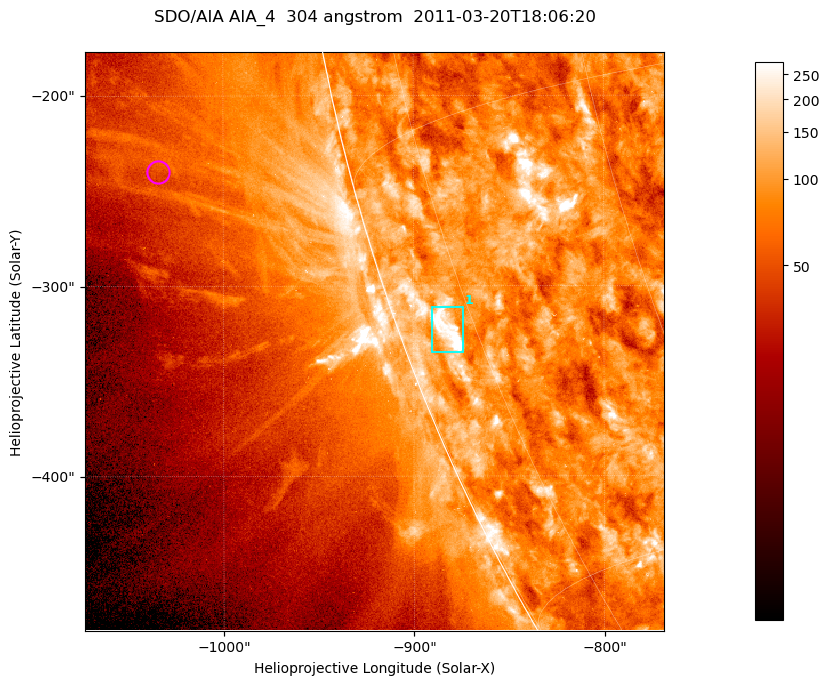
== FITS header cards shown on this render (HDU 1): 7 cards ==
TELESCOP= 'SDO/AIA '           / For AIA: SDO/AIA
INSTRUME= 'AIA_4   '           / For AIA: AIA_ATA1, AIA_ATA2, AIA_ATA3 or AIA_AT
WAVELNTH=                  304 / [angstrom] Wavelength
WAVEUNIT= 'angstrom'           / Wavelength unit: angstrom
DATE-OBS= '2011-03-20T18:06:20.123' / [ISO] Date when observation started; ISO 8
CTYPE1  = 'HPLN-TAN'           / CTYPE1; Typically HPLN
CTYPE2  = 'HPLT-TAN'           / CTYPE2; Typically HPLT

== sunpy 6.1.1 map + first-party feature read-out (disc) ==
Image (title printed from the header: SDO/AIA AIA_4  304 angstrom  2011-03-20T18:06:20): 507 x 507 px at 0.6 arcsec/px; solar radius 964 arcsec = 1606 px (partial field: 1.4% of the solar disc is inside the frame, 44% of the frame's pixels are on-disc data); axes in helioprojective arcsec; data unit not stated in the header (colour bar unlabelled)
Orientation: roll -0.131 deg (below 1 deg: not rotated)
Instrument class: DISC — disc imager (sunpy class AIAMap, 304 A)
Bright regions (active regions / flare kernels): reference = the on-disc median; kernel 5 px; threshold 5 sigma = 150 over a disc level ~84.8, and >= 1.15x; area >= 257 px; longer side >= 6 px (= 3.6 arcsec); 1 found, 1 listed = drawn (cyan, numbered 1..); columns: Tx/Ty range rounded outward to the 2 arcsec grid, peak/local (2 s.f.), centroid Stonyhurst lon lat
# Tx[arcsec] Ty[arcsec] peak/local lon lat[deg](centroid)
1 -890..-874 -336..-310 6 -79 -21
Off-limb structures (1.02-1.3 R_sun): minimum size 128 px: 8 found; the strongest spans PA ~100..105 deg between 1.03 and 1.14 R_sun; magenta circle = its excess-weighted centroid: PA ~105 deg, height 1.1 R_sun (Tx ~-1034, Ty ~-240 arcsec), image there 1.5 x the reference